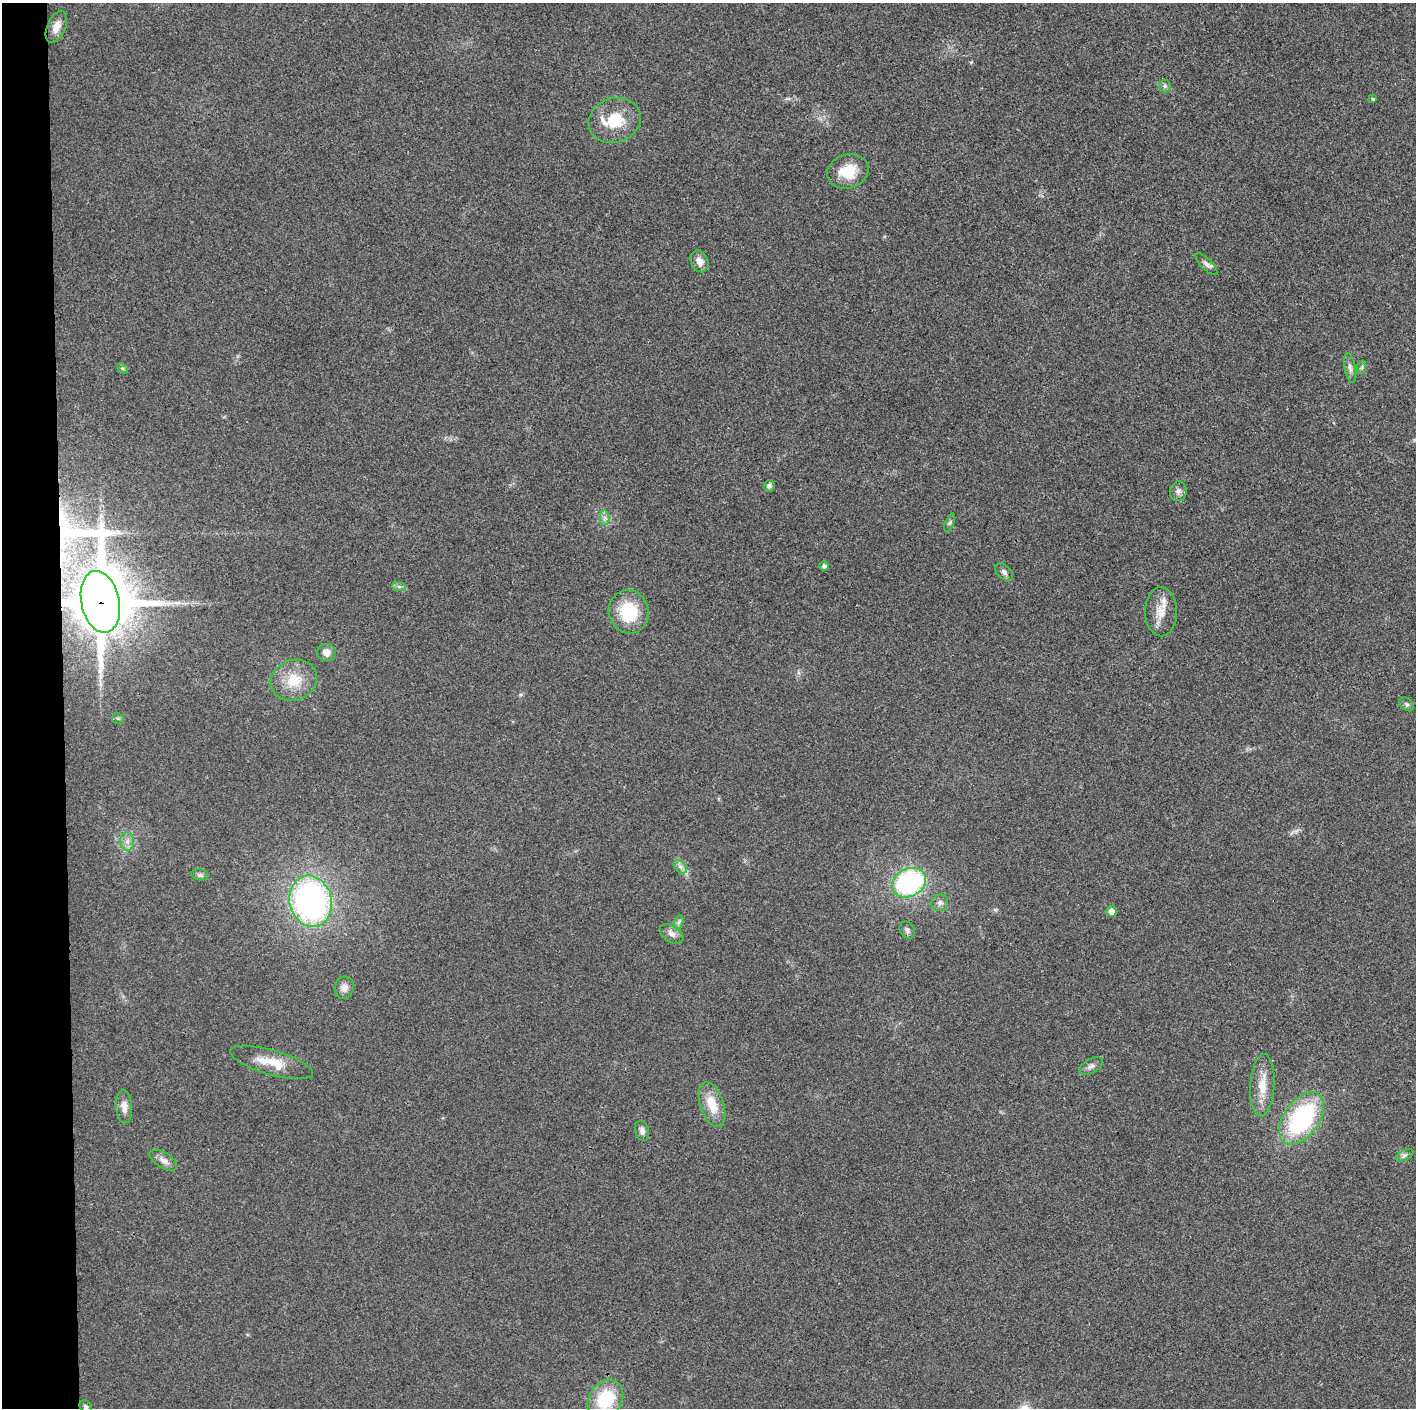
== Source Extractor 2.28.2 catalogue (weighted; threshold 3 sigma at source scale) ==
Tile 4 of 3 x 3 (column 1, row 2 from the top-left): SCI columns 1-1414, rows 1411-2816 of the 4242 x 4224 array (HDU 1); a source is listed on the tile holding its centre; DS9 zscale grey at full resolution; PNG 1418 x 1410 px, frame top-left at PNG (2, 3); each listed source drawn as its Kron ellipse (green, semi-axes under 4 px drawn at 4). Shown black and unused: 4% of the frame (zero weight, under 3 of 4 exposures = <1% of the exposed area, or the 3 px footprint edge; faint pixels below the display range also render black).
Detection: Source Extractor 2.28.2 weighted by HDU 2 'WHT'; one run over the whole footprint, this tile lists its part. Background 0.0231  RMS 0.0056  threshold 0.0254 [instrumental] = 3 sigma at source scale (4.5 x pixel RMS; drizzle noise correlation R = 1.50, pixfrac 1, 0.05/0.05 arcsec/px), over >= 5 px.
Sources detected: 47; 1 inside a brighter listed object's ellipse — not listed separately; the other 46 listed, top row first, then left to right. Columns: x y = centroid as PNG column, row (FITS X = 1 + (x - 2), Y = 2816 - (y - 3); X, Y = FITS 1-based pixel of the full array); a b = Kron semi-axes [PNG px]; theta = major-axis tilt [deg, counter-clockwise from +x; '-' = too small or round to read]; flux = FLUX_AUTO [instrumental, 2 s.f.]
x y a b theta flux
56 27 17 9 66 5.5
1165 86 6 6 - 1.2
1373 99 4 3 - 0.93
615 120 27 22 19 19
848 171 21 17 16 15
700 261 11 8 -62 4.4
1207 264 14 5 -45 2.2
1362 367 7 4 72 1
122 368 6 4 -44 0.85
1350 368 15 5 -80 2.5
769 486 5 5 - 2
1178 491 10 8 76 2.6
605 518 7 5 89 1.8
950 523 9 3 69 0.96
824 566 5 4 - 1.5
1004 572 10 7 -42 2
399 587 7 4 -2 1.2
100 602 31 19 -78 3900
629 612 22 20 -75 25
1161 612 24 16 -89 9.5
327 652 9 8 - 4.2
294 680 23 20 21 16
1407 704 8 6 -41 1.3
118 718 5 5 - 0.86
127 841 9 7 89 2.8
680 867 8 5 -45 2
200 875 9 5 -7 1.3
909 883 18 13 28 79
311 901 26 21 -76 170
940 903 9 8 - 2.3
1111 911 5 5 - 4.4
679 922 7 4 71 1.3
907 930 9 7 -58 1.7
672 934 13 8 -33 3.4
344 988 11 9 79 3.4
271 1062 43 12 -16 14
1091 1066 13 7 30 2.4
1262 1085 31 12 87 11
712 1105 23 11 -71 13
124 1107 17 8 -85 4.4
1302 1118 29 17 54 73
642 1131 10 7 -74 2.8
1405 1155 9 5 26 1.6
163 1160 15 7 -32 3.6
605 1399 21 16 57 30
86 1407 7 5 -45 1.2
Overlapping masked pixels (flux is a lower limit): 1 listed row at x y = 100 602
Isophote crosses this tile's border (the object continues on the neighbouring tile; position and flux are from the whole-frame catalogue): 1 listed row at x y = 605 1399